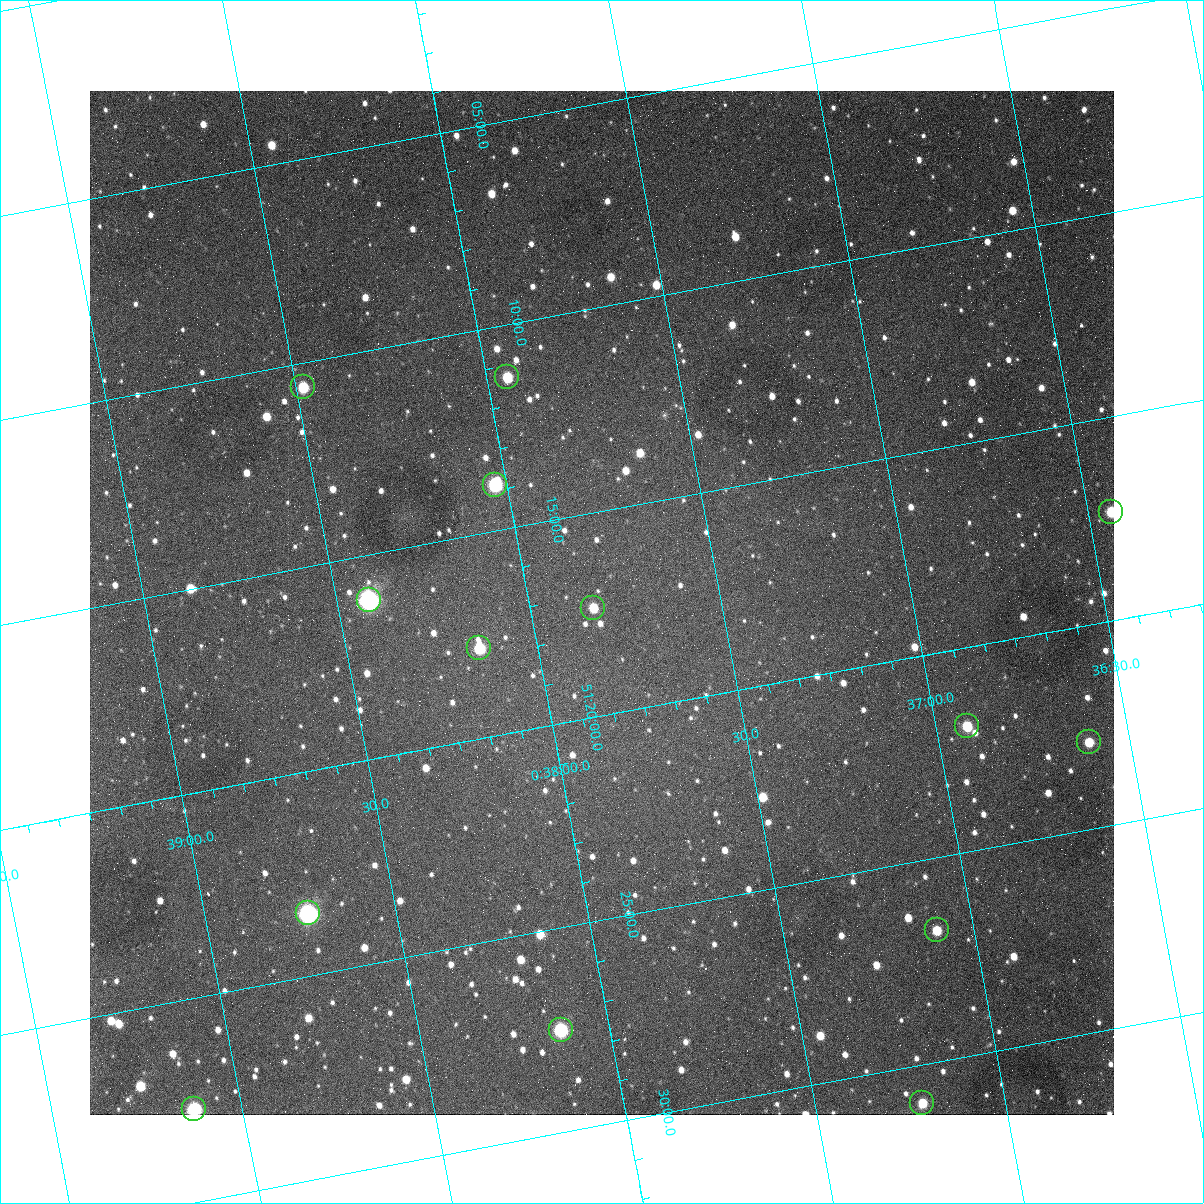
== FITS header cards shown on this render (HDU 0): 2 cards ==
NAXIS1  =                 1024
NAXIS2  =                 1024

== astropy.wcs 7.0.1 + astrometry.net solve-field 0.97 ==
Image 1024 x 1024 px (HDU 0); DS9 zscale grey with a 90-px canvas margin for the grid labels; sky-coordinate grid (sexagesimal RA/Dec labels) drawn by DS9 from the SOLVED WCS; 14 Tycho-2 reference stars matched to detected sources circled (green)
Header WCS: none
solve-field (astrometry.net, Tycho-2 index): SOLVED blind (the file carries no WCS)
Solved WCS: RA---TAN-SIP/DEC--TAN-SIP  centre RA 00:37:49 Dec +51:17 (9.45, +51.29 deg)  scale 1.49 arcsec/px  FOV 25.5' x 25.5'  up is -169 deg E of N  parity flipped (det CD > 0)
(file carries no celestial WCS; the grid is the blind solution)
Tycho-2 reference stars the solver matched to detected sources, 14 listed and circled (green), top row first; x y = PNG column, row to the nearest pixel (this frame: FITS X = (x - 90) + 1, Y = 1024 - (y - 91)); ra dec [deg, ICRS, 3 dp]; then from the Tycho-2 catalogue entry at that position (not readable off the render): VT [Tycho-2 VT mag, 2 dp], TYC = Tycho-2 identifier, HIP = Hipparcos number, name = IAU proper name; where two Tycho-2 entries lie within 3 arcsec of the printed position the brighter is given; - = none
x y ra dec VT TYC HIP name
507 377 9.486 +51.188 10.87 3261-2086-1 - -
303 387 9.620 +51.177 10.71 3261-2090-1 - -
495 485 9.507 +51.231 9.24 3261-2068-1 - -
1111 512 9.110 +51.289 10.95 3261-2033-1 - -
369 600 9.604 +51.268 7.70 3261-1879-1 3018 -
593 608 9.459 +51.289 11.04 3261-1703-1 - -
479 648 9.538 +51.296 10.24 3261-1493-1 - -
967 726 9.229 +51.365 11.03 3261-2198-1 - -
1089 742 9.152 +51.381 11.06 3261-1519-1 - -
308 913 9.683 +51.391 7.88 3261-1837-1 - -
937 930 9.274 +51.446 10.91 3261-1253-1 - -
561 1030 9.532 +51.458 9.03 3261-1423-1 - -
922 1103 9.305 +51.516 11.13 3261-2117-1 - -
194 1109 9.782 +51.462 9.45 3261-1155-1 - -